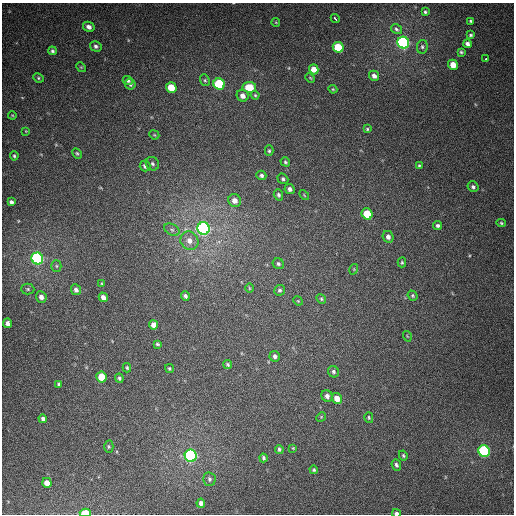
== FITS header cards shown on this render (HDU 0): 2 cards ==
NAXIS1  =                  512
NAXIS2  =                  512

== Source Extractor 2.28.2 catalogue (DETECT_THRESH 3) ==
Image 512 x 512 px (HDU 0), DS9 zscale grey, 1 PNG px = 1 image px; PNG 516 x 516 px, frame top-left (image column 1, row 512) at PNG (2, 3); each listed source drawn as its Kron ellipse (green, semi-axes under 4 px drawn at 4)
Background 372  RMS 9.1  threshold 27.3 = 3 sigma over >= 5 px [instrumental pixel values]
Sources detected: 103; all 103 listed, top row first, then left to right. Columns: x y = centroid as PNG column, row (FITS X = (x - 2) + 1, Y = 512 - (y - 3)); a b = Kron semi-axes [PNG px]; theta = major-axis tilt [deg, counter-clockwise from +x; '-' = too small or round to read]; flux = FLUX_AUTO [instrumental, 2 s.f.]
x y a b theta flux
425 12 3 3 - 890
335 18 5 3 - 5900
471 21 3 3 - 790
276 22 4 4 - 540
89 27 6 5 - 2700
396 29 6 4 -34 1100
471 35 4 4 - 1000
403 43 6 5 - 140000
467 44 4 4 - 1900
96 46 6 5 - 1600
338 47 6 5 - 23000
422 47 7 5 79 1200
52 51 4 4 - 1200
461 52 4 4 - 800
486 59 3 3 - 2100
453 65 5 4 - 8600
81 67 5 4 - 700
314 69 5 4 - 6000
374 76 5 4 - 3000
38 78 5 4 - 830
310 78 5 4 - 630
205 80 6 4 -68 960
128 81 5 4 - 1100
130 84 6 5 - 1500
219 84 6 5 - 50000
171 87 5 5 - 13000
249 87 7 5 -7 14000
333 89 4 4 - 650
255 95 4 4 - 800
243 96 6 5 - 4000
12 115 4 3 - 570
367 129 3 3 - 710
26 131 4 4 - 490
154 135 5 4 - 600
269 151 5 4 - 940
77 153 5 4 - 770
14 156 4 4 - 840
285 162 5 4 - 870
152 164 7 6 - 1400
145 166 5 5 - 1600
419 166 4 3 - 840
261 175 5 4 - 1600
283 179 6 4 -38 1300
473 187 5 5 - 1400
290 189 5 4 - 2100
278 195 6 4 -73 1300
304 195 6 3 -46 570
235 201 7 6 - 4400
11 202 4 3 - 1500
367 214 6 5 - 18000
501 223 5 4 - 820
438 226 4 4 - 1300
204 228 6 6 - 210000
172 230 8 5 -29 1700
388 237 6 5 - 2400
189 241 9 8 - 4800
37 258 6 6 - 140000
402 262 5 4 - 780
278 264 6 5 - 1300
56 266 5 5 - 980
354 269 5 3 - 570
102 284 3 3 - 610
249 288 5 3 - 530
28 289 6 5 - 980
76 290 5 5 - 2300
280 290 5 5 - 1100
185 296 5 4 - 1500
413 296 5 4 - 880
41 297 6 5 - 2900
103 297 5 4 - 2700
321 299 5 4 - 800
298 301 5 4 - 620
8 323 5 4 - 2700
153 325 5 4 - 4000
407 336 5 3 - 480
157 344 4 3 - 760
275 356 5 5 - 1800
228 364 5 4 - 920
127 368 5 3 - 820
169 369 4 4 - 740
333 372 6 5 - 1300
101 377 5 5 - 13000
119 378 5 4 - 1100
59 384 4 3 - 1200
327 396 6 5 - 2400
337 398 6 5 - 6300
321 417 5 4 - 530
369 418 5 4 - 750
43 419 4 4 - 1900
109 447 6 4 -89 830
293 448 4 4 - 540
279 449 4 4 - 1100
484 451 6 5 - 98000
403 455 5 4 - 860
191 456 6 6 - 140000
263 458 4 3 - 1100
396 465 6 4 -68 1300
314 470 4 4 - 960
209 479 7 6 - 1400
47 483 5 4 - 5000
201 503 4 4 - 2200
85 513 5 3 - 22000
396 513 4 3 - 1700
At the frame edge (FLAGS 8, measured only in part): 2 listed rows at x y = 85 513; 396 513